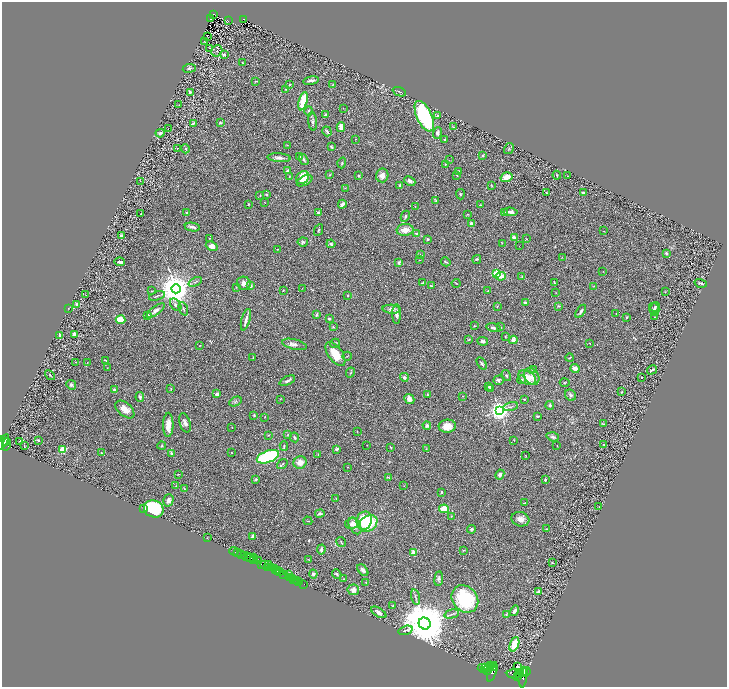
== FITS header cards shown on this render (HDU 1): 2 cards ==
NAXIS1  =                 1450
NAXIS2  =                 1369

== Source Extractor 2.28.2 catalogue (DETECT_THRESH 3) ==
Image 1450 x 1369 px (HDU 1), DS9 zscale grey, zoomed out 1/2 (1 PNG px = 2 x 2 image px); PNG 729 x 689 px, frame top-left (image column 2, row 1369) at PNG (2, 2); each listed source drawn as its Kron ellipse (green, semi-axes under 4 px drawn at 4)
Background 0.657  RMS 0.031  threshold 0.0933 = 3 sigma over >= 5 px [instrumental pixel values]
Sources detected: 378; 38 cannot appear on this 1/2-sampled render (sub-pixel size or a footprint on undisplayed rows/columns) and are neither listed nor drawn; the other 340 listed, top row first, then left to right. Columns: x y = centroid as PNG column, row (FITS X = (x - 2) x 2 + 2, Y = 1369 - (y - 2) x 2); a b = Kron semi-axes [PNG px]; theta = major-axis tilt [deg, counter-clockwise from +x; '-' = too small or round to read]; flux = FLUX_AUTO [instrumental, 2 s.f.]
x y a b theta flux
213 14 3 2 - 45
211 19 2 1 - 1.6
244 20 4 2 - 26
228 21 2 1 - 1.6
207 36 2 1 - 0.42
205 42 2 1 - 1.6
210 48 3 2 - 3.8
217 51 6 5 - 11
224 54 2 2 - 10
242 63 2 2 - 4.3
189 68 6 2 6 8.6
255 81 3 3 - 3.4
311 81 8 2 9 16
290 84 2 2 - 17
332 85 4 2 - 4.3
286 89 3 2 - 3.6
190 92 4 3 - 13
399 92 7 2 -22 6.2
303 101 9 3 75 150
179 105 3 2 - 3.5
343 108 2 2 - 1.9
309 111 5 4 - 8.4
326 115 4 3 - 13
437 115 2 2 - 20
424 116 16 7 -66 680
313 121 9 4 -84 15
193 123 4 2 - 5.7
220 123 3 3 - 5.6
341 127 5 3 - 42
453 127 4 2 - 5.8
168 129 2 1 - 1.6
327 131 5 3 - 9.9
160 133 4 3 - 16
437 133 6 4 71 17
356 139 2 2 - 2.4
445 139 2 2 - 6.6
287 145 3 2 - 2.9
331 147 3 2 - 7.2
177 148 2 1 - 1.4
509 148 6 3 57 7.7
186 149 4 2 - 4.1
483 156 2 2 - 19
299 157 2 2 - 2.8
279 158 11 4 -4 19
304 160 6 3 -56 8.1
449 160 2 2 - 3.3
342 163 5 3 - 7.6
445 164 2 2 - 5
287 171 4 3 - 13
459 171 4 3 - 7.3
330 175 3 2 - 3.1
382 175 7 6 - 30
457 175 3 2 - 3.3
557 175 4 3 - 6.5
359 176 3 2 - 4.5
568 176 2 1 - 1.1
289 177 3 2 - 3.3
506 177 6 4 17 60
302 178 7 5 47 120
141 181 3 2 - 1.7
305 181 8 4 27 32
410 181 6 4 -24 19
400 185 3 3 - 10
491 185 3 2 - 5
345 188 3 2 - 2.7
546 192 3 3 - 4.5
584 193 3 2 - 16
267 194 3 3 - 6.7
460 194 5 3 - 5.8
260 196 3 3 - 3.5
436 200 3 3 - 4.5
265 203 2 1 - 1.8
248 204 3 2 - 4.4
342 204 4 3 - 18
481 205 3 2 - 4.5
415 206 2 2 - 1.9
511 212 7 3 -6 21
187 213 3 3 - 7.9
319 213 4 3 - 15
504 213 4 4 - 10
141 214 2 2 - 3.8
467 214 3 2 - 2.7
405 216 6 3 64 8.7
471 224 2 2 - 88
192 227 7 3 -9 19
318 230 6 3 64 7.2
405 230 8 6 6 53
604 231 2 2 - 2
416 234 4 3 - 9.7
122 236 3 3 - 21
209 238 2 2 - 2.7
514 238 3 2 - 89
428 239 2 2 - 9.8
526 239 3 2 - 2.9
303 242 5 4 - 11
502 243 3 2 - 3.6
331 244 4 3 - 9.1
212 246 6 4 -23 31
519 246 2 1 - 1.3
278 249 3 2 - 2.2
666 253 4 3 - 8
420 254 2 2 - 2.8
562 257 3 2 - 2.7
477 259 4 3 - 6.2
419 260 3 2 - 1.7
120 262 5 3 - 14
399 262 2 2 - 36
446 262 5 2 - 6.3
603 271 2 2 - 1.8
497 273 3 3 - 350
501 276 5 4 - 60
522 277 4 3 - 5.5
195 282 7 2 25 6.5
554 282 2 2 - 3.8
244 283 7 6 - 33
422 283 4 2 - 9.1
456 283 4 2 - 2.8
701 283 6 2 -17 11
250 286 3 3 - 21
431 286 4 2 - 5.7
594 286 3 2 - 3
236 287 2 2 - 3.5
302 288 3 2 - 2.1
176 289 4 4 - 14000
283 290 2 2 - 2.4
152 291 3 2 - 4.1
488 291 2 2 - 3.1
665 292 3 2 - 2.5
555 293 2 2 - 1.7
86 295 2 2 - 2
348 295 2 2 - 12
157 296 8 2 18 9
525 303 3 2 - 13
76 304 3 2 - 24
176 305 7 4 -51 15
497 306 4 2 - 3.3
559 306 3 2 - 3.4
655 307 5 3 - 11
68 309 2 2 - 1.9
183 309 7 2 -70 6.5
392 309 9 4 -3 21
654 309 6 5 - 14
156 311 11 4 36 27
581 311 7 3 55 12
616 313 2 1 - 1.6
397 314 10 4 -89 23
147 315 3 2 - 22
316 315 4 2 - 9.2
654 317 2 2 - 2.6
626 318 4 2 - 4.8
329 319 2 2 - 15
121 320 5 3 - 140
246 320 11 2 75 24
475 326 3 2 - 3.4
333 327 3 2 - 4.8
501 327 3 2 - 2.9
493 328 7 3 -14 15
75 334 4 3 - 40
60 335 2 2 - 34
505 337 2 2 - 3
469 339 3 2 - 8.6
513 340 4 3 - 30
483 341 5 3 - 13
335 343 5 3 - 7.7
590 343 2 1 - 5.5
294 344 12 5 -14 27
200 346 3 2 - 2.1
335 354 14 7 -55 110
347 356 5 2 - 3.7
253 357 3 2 - 2.8
570 358 4 2 - 4.4
105 360 4 2 - 4.8
75 362 2 1 - 3.3
87 362 2 1 - 1.6
482 363 6 2 -57 11
107 368 2 2 - 2.7
575 368 4 3 - 34
533 370 3 3 - 6.2
652 370 5 2 - 9.8
350 373 5 2 - 5
50 375 5 2 - 6.2
506 376 6 4 -55 9.1
532 376 9 7 -53 35
404 377 4 3 - 16
641 377 2 2 - 4.6
527 378 9 6 -28 76
498 380 5 4 - 11
522 380 4 4 - 9.7
287 381 8 3 25 13
565 383 5 3 - 6.7
71 385 5 4 - 12
489 387 4 2 - 7.9
171 388 3 2 - 3.5
491 388 4 3 - 7.9
114 390 2 2 - 49
622 392 2 2 - 3.7
217 394 4 3 - 16
427 395 3 2 - 3.5
571 395 6 5 - 15
462 396 2 2 - 3
140 397 5 3 - 13
280 399 2 2 - 2.3
409 399 5 4 - 31
524 399 3 2 - 5.6
235 402 7 3 26 9.7
550 405 4 4 - 8.5
511 407 7 2 13 6.8
125 409 11 6 -41 53
499 411 4 3 - 4400
254 415 2 2 - 5.6
537 416 3 2 - 7.5
265 417 2 1 - 2
185 423 10 5 -73 24
603 424 4 3 - 5.7
168 425 12 5 89 52
427 426 4 4 - 15
447 426 8 6 2 73
232 427 2 1 - 3.2
357 431 2 2 - 2.1
288 434 3 3 - 4
268 435 3 2 - 3.7
294 437 5 3 - 11
553 437 6 4 -18 13
38 440 3 2 - 6.9
514 440 2 1 - 1.4
5 441 3 2 - 620
3 442 9 3 57 1200
20 442 3 2 - 5.9
6 444 6 2 74 280
162 445 4 3 - 5.1
367 445 2 1 - 1.5
604 445 4 3 - 7.1
24 446 3 1 - 2.4
284 446 5 3 - 7.7
557 446 2 1 - 1.5
390 447 3 2 - 3.9
336 449 3 2 - 22
426 449 3 2 - 4.8
63 450 3 3 - 330
231 452 2 2 - 2.1
101 453 3 2 - 3.4
171 453 4 3 - 10
318 454 2 2 - 1.8
526 456 2 1 - 1.7
268 457 12 5 21 650
300 462 6 6 - 47
282 464 6 2 37 5.7
348 467 2 2 - 1.7
179 474 3 2 - 3.1
500 474 5 4 - 18
388 477 3 2 - 2.9
256 479 4 3 - 5.8
545 480 3 2 - 8.5
176 486 3 2 - 3.1
404 486 2 2 - 2.6
184 489 3 2 - 4.5
441 492 3 2 - 4.6
336 499 3 2 - 4.7
168 500 6 5 - 21
525 503 2 2 - 3.2
599 507 3 2 - 2.6
144 508 2 2 - 36
154 509 10 8 -20 440
444 509 5 4 - 78
320 514 4 3 - 11
451 516 2 2 - 2.9
520 519 9 7 -15 36
308 521 4 2 - 3.5
364 521 9 7 75 180
352 523 7 5 15 35
368 523 10 7 34 210
355 526 9 5 -60 29
471 529 4 4 - 8.2
546 529 4 2 - 3.3
253 536 4 3 - 16
207 538 2 1 - 1.5
341 542 5 2 - 5.7
321 549 5 3 - 18
464 550 3 2 - 3
234 551 4 2 - 78
414 552 2 2 - 140
238 553 2 1 - 170
242 555 2 2 - 850
245 556 3 2 - 50
247 557 4 1 - 61
249 558 3 2 - 87
254 558 2 1 - 350
308 559 4 2 - 3.7
254 560 3 2 - 110
258 561 3 1 - 440
552 562 4 3 - 5
261 564 4 1 - 410
264 564 3 2 - 280
269 564 2 1 - 400
267 567 3 1 - 420
271 568 3 1 - 360
274 568 3 2 - 690
276 570 3 1 - 270
278 570 2 2 - 700
363 570 7 4 -47 20
280 572 4 1 - 77
284 574 2 2 - 330
288 574 2 1 - 33
313 574 4 4 - 13
337 574 5 3 - 8
289 577 3 2 - 400
293 578 3 2 - 63
294 579 2 1 - 46
344 579 3 2 - 3.8
439 579 7 4 83 13
297 580 2 1 - 49
298 582 2 1 - 12
366 583 3 2 - 3.5
304 584 2 1 - 21
353 590 6 5 - 34
538 591 4 3 - 11
415 597 8 2 -75 8.5
465 599 15 12 -50 440
393 606 3 2 - 4.1
515 611 5 3 - 22
379 612 8 4 -31 29
452 614 7 2 14 9.1
506 614 4 3 - 6.4
425 624 6 5 - 38000
406 630 7 3 16 12
514 644 8 4 70 130
491 665 2 2 - 1100
492 667 2 2 - 1800
518 667 3 3 - 11
483 668 5 2 - 3200
485 668 5 2 - 4800
489 668 3 2 - 1700
487 670 5 2 - 2300
492 672 10 4 70 5500
523 672 5 3 - 2300
526 672 5 2 - 1100
519 673 3 2 - 1600
515 674 8 5 1 6900
518 676 2 1 - 1000
523 677 10 4 84 4200
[38 sub-pixel or undisplayed-footprint detections neither listed nor drawn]